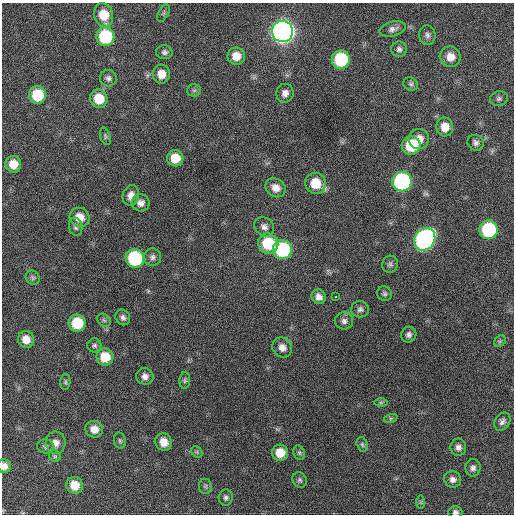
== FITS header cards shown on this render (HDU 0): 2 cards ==
NAXIS1  =                  512 / Axis length
NAXIS2  =                  512 / Axis length

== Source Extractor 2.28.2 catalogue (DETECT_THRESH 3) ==
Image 512 x 512 px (HDU 0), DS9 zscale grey, 1 PNG px = 1 image px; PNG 516 x 516 px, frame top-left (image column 1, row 512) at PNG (2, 3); each listed source drawn as its Kron ellipse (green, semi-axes under 4 px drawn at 4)
Background 255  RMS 16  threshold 47.6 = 3 sigma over >= 5 px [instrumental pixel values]
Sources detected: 82; all 82 listed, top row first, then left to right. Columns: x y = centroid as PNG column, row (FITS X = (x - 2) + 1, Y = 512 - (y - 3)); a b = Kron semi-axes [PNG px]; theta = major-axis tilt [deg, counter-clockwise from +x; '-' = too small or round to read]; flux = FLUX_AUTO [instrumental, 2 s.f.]
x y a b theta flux
163 13 9 5 62 2300
104 15 12 9 -75 25000
392 29 13 7 14 5000
283 32 10 10 - 920000
427 35 9 8 - 3800
105 37 9 9 - 77000
399 49 7 7 - 3400
164 52 8 7 - 3200
236 56 9 8 - 13000
450 57 10 10 - 12000
341 60 9 9 - 73000
161 74 9 8 - 12000
108 78 8 8 - 3900
411 84 7 6 - 2500
194 90 7 6 - 2300
285 93 9 8 - 6400
37 95 9 8 - 40000
99 99 9 8 - 24000
499 99 9 7 17 3000
445 127 9 8 - 14000
105 136 9 5 -73 2200
419 139 10 10 - 11000
476 143 8 7 - 4000
411 145 9 9 - 44000
175 158 8 8 - 20000
13 164 8 8 - 16000
402 181 10 9 - 200000
315 183 11 10 - 26000
276 188 10 9 - 9500
131 195 10 8 76 7600
141 203 9 8 - 6200
80 217 10 9 - 15000
76 227 9 6 -79 3300
264 227 11 9 -46 5300
489 230 9 9 - 100000
425 239 12 10 56 340000
268 244 10 10 - 46000
282 250 9 9 - 110000
152 257 9 8 - 4100
135 258 9 9 - 99000
390 264 8 7 - 2900
33 278 7 6 - 2700
384 294 8 7 - 2800
336 296 3 3 - 5700
319 297 7 7 - 6400
360 309 9 8 - 3700
123 317 8 7 - 3900
104 320 7 6 - 2400
344 321 9 8 - 4700
77 323 8 8 - 38000
409 335 8 7 - 3900
26 339 9 8 - 12000
500 341 6 5 - 1800
94 345 7 7 - 2400
282 347 10 9 - 7900
105 357 8 8 - 25000
145 376 9 8 - 5500
185 380 8 5 87 2100
65 382 8 5 86 1900
381 402 7 4 0 1600
391 418 7 4 18 1800
502 422 10 7 57 3900
94 429 9 8 - 9700
120 441 8 6 -74 2400
164 442 9 8 - 13000
56 443 11 10 - 7600
362 444 7 5 -74 2100
45 446 8 7 - 3100
458 447 8 8 - 4900
197 452 6 5 - 1800
280 453 8 8 - 18000
299 453 7 5 -68 2100
55 456 6 5 - 1900
4 466 7 6 - 6400
473 468 9 7 84 4100
453 479 8 8 - 5100
300 480 8 7 - 2700
75 485 8 8 - 16000
205 486 7 6 - 2600
226 497 8 7 - 3200
421 502 7 4 90 1700
455 512 7 6 - 3100
At the frame edge (FLAGS 8, measured only in part): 2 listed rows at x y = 4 466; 455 512